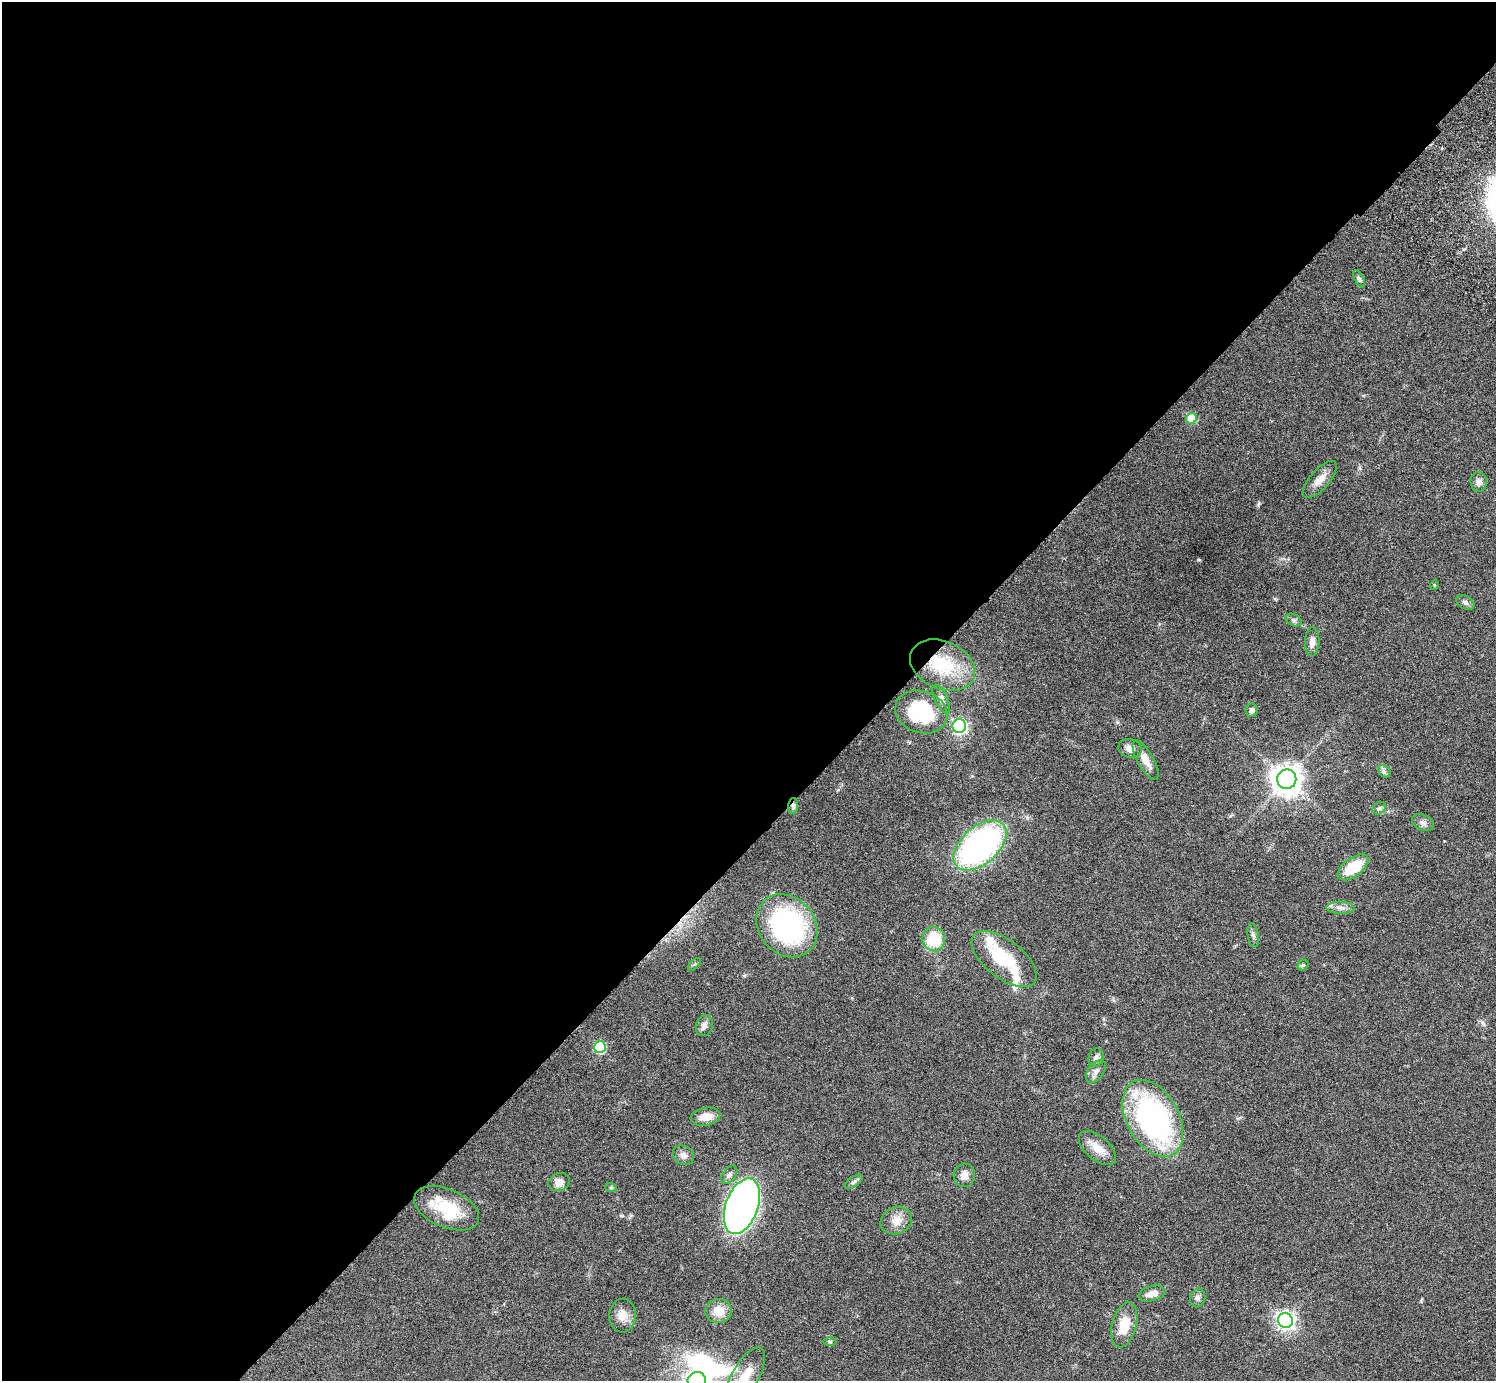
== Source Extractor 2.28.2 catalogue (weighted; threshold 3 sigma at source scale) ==
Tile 5 of 4 x 4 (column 1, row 2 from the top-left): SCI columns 45-1538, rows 3106-4484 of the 6059 x 6069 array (HDU 1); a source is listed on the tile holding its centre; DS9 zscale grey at full resolution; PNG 1498 x 1383 px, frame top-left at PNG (2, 2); each listed source drawn as its Kron ellipse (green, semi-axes under 4 px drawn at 4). Shown black and unused: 60% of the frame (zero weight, under 3 of 6 exposures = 3% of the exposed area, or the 3 px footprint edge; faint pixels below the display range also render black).
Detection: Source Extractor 2.28.2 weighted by HDU 2 'WHT'; one run over the whole footprint, this tile lists its part. Background 0.0843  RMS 0.0046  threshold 0.0188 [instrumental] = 3 sigma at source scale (4.09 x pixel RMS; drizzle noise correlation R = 1.36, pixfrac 0.8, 0.05/0.05 arcsec/px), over >= 5 px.
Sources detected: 63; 3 inside a brighter object's white glare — neither listed nor drawn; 6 inside a brighter listed object's ellipse — not listed separately; the other 54 listed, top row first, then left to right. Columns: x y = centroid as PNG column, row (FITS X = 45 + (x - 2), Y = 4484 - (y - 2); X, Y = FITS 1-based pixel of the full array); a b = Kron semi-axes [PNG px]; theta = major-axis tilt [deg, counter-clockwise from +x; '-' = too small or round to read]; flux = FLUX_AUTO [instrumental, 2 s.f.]
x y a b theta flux
1359 279 9 4 -64 0.88
1191 418 5 5 - 11
1320 479 23 9 48 4.4
1479 482 10 8 -85 2
1434 585 5 3 - 0.36
1465 602 10 6 -32 1.2
1294 620 8 5 -27 1.1
1312 642 14 7 87 2.5
943 665 34 24 -24 22
941 699 15 6 -66 2.2
1252 710 7 6 - 1.3
921 712 27 21 -18 24
959 726 7 6 - 100
1130 748 12 9 -14 3
1146 760 22 8 -61 4.7
1384 771 7 5 -47 0.92
1287 779 10 9 - 560
793 806 8 5 85 1.1
1379 808 7 5 43 0.85
1423 823 11 7 -25 1.7
980 845 31 18 41 110
1353 867 18 9 36 14
1340 908 14 6 -2 2.1
787 926 34 28 -50 71
1253 935 12 5 -81 1.3
934 939 12 11 - 16
1004 959 38 19 -38 21
694 964 8 3 45 0.57
1303 965 6 5 - 0.63
704 1025 11 8 71 2.1
600 1047 6 6 - 28
1096 1058 9 7 73 1.6
1096 1071 13 8 53 2
706 1117 15 9 10 5.2
1153 1118 42 26 -61 85
1097 1148 22 12 -40 5.4
683 1155 11 9 -29 2.1
729 1175 10 6 54 1.6
964 1175 12 10 82 3
559 1182 11 9 17 3.1
854 1182 10 5 35 1.1
611 1188 6 3 -18 0.45
742 1206 29 16 70 270
447 1208 34 19 -23 17
896 1220 16 13 25 4.6
1152 1294 14 7 14 3.1
1198 1298 9 7 75 1.5
718 1311 13 12 - 6.4
622 1316 17 13 88 4.4
1285 1320 7 7 - 180
1124 1325 23 12 75 9.4
830 1342 6 4 -1 0.63
746 1376 32 13 60 9.3
697 1380 9 8 - 88
Overlapping masked pixels (flux is a lower limit): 1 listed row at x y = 793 806
Isophote crosses this tile's border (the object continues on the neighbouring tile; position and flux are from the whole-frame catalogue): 2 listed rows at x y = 746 1376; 697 1380
Unlisted compact peaks at least as high as the median listed source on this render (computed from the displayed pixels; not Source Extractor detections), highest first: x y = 1198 560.